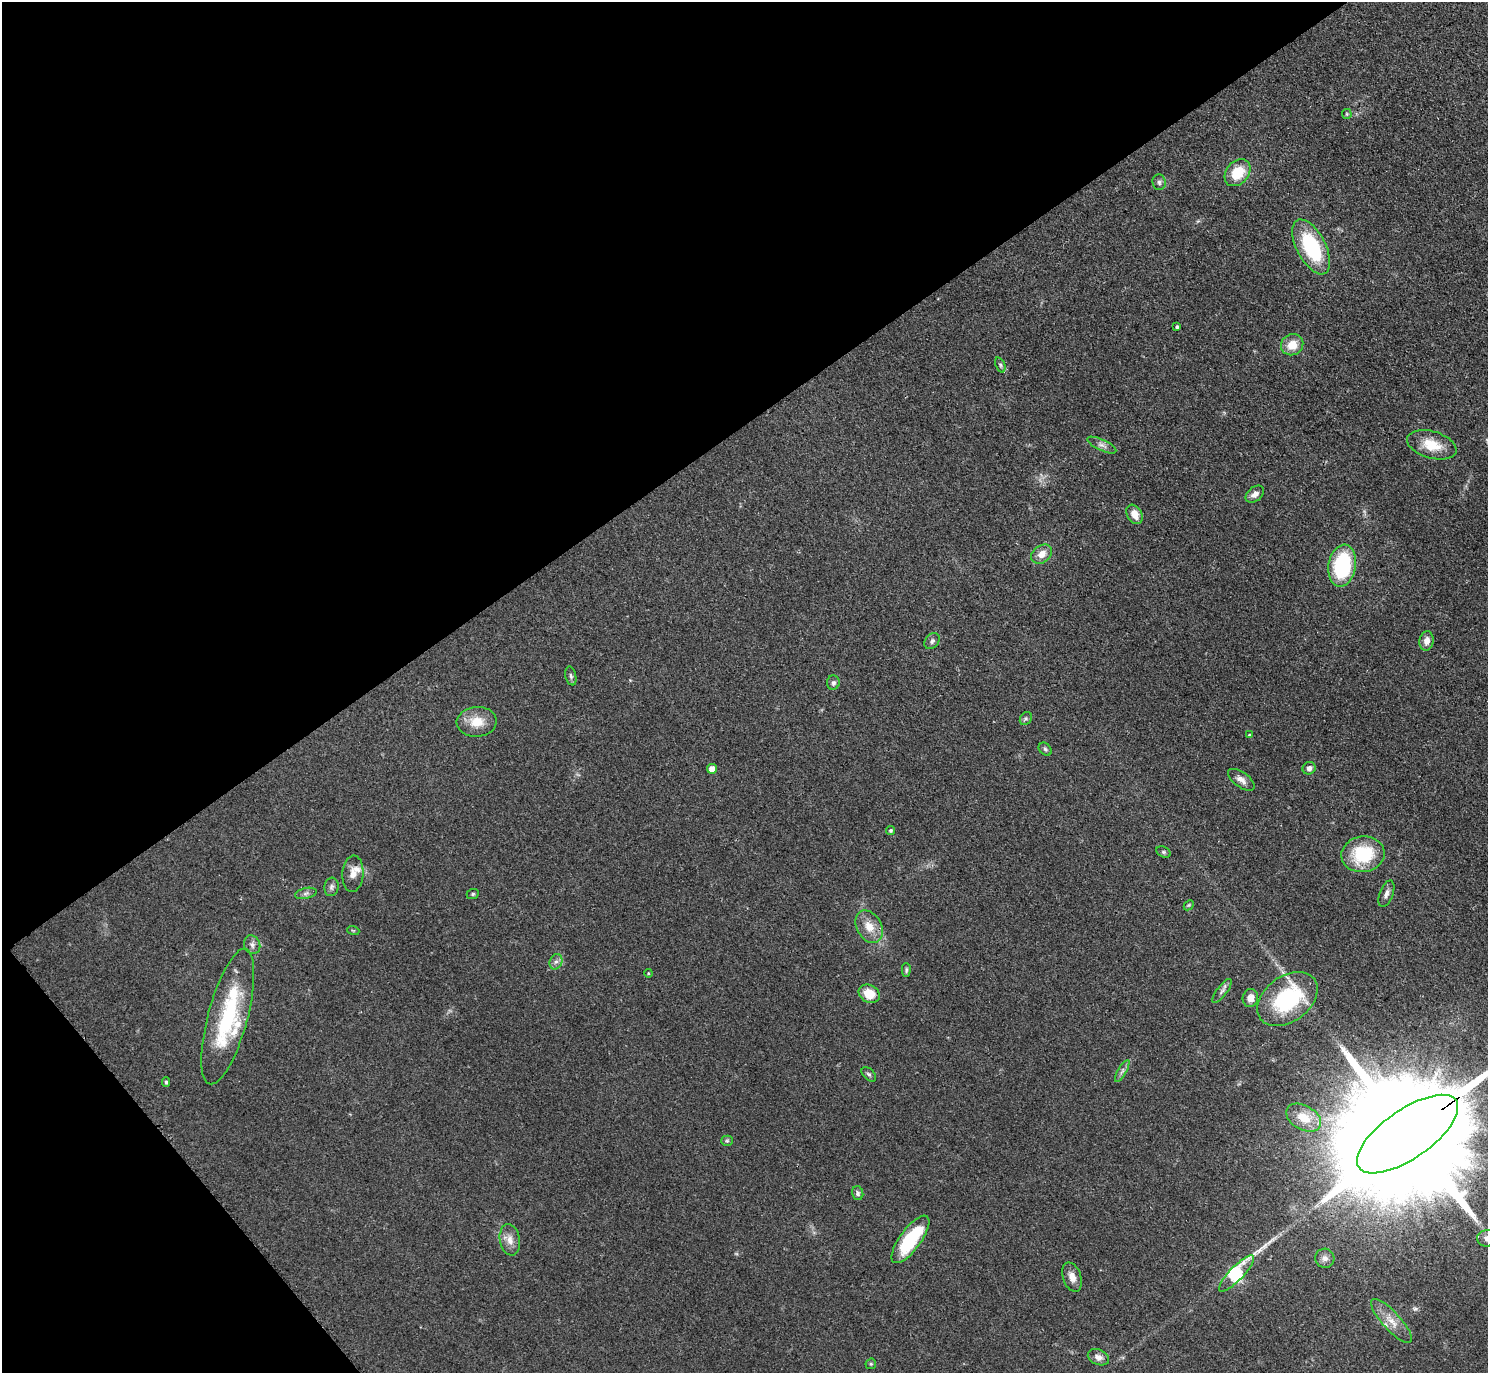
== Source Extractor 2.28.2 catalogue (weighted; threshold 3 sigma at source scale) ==
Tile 5 of 4 x 4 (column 1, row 2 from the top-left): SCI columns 13-1498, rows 2912-4282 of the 5962 x 5959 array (HDU 1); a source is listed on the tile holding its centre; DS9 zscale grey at full resolution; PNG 1490 x 1375 px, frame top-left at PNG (2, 2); each listed source drawn as its Kron ellipse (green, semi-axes under 4 px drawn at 4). Shown black and unused: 35% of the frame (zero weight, under 2 of 3 exposures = <1% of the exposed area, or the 3 px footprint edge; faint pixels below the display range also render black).
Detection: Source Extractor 2.28.2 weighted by HDU 2 'WHT'; one run over the whole footprint, this tile lists its part. Background 0.0783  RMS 0.0078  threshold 0.0353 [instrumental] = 3 sigma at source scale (4.5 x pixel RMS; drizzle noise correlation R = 1.50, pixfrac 1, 0.05/0.05 arcsec/px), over >= 5 px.
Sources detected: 62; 2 inside a brighter listed object's ellipse — not listed separately; the other 60 listed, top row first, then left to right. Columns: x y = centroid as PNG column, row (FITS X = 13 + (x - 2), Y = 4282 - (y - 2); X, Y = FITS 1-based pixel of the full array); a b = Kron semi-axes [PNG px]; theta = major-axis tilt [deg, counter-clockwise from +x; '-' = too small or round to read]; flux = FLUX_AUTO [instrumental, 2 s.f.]
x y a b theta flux
1347 114 5 5 - 1.1
1238 173 15 11 50 21
1159 182 8 7 - 2.3
1311 247 30 14 -62 64
1177 327 3 3 - 1.3
1292 345 11 10 - 12
1000 365 8 4 -69 1.5
1102 445 16 5 -25 3.8
1432 445 25 13 -16 18
1255 494 10 7 40 4.4
1134 514 10 7 -58 7.2
1042 554 11 8 35 8
1342 566 21 13 81 69
932 641 9 6 47 2.3
1426 641 9 7 80 5.1
571 676 9 5 -76 2
833 683 7 6 - 2.1
1026 718 7 5 55 1.6
477 722 20 15 5 15
1249 735 4 3 - 1.2
1045 749 7 5 -45 1.6
1309 768 7 6 - 3.8
712 769 5 5 - 9.1
1241 780 15 7 -36 5.1
891 830 5 4 - 1.3
1163 852 7 5 -27 1.5
1363 854 22 18 9 43
353 874 18 10 85 7.9
331 887 9 7 80 2.6
306 893 11 5 12 2.5
473 894 6 5 - 1.2
1386 894 14 6 69 3.5
1189 905 6 4 45 1.1
869 927 17 12 -61 12
353 930 6 4 -19 0.87
252 945 9 8 - 3.4
556 962 8 6 65 2.6
906 970 7 4 89 1.4
648 973 4 4 - 0.79
1222 991 14 5 53 2.8
869 994 11 8 -30 15
1250 998 9 8 - 6.9
1287 999 34 22 37 76
228 1017 70 20 75 79
1122 1071 12 4 60 2.8
869 1074 9 5 -44 1.8
166 1082 5 4 - 1.5
1304 1118 19 12 -30 14
1408 1134 59 24 35 60000
727 1141 5 5 - 1.2
858 1193 7 5 -77 2
1487 1238 9 8 - 5.6
910 1239 28 10 54 49
510 1240 16 10 -80 7.2
1325 1258 10 9 - 3.8
1236 1273 24 7 46 110
1072 1277 15 9 -71 6.6
1391 1321 29 9 -47 11
1098 1357 11 7 -22 4.7
871 1364 5 5 - 1.1
Overlapping masked pixels (flux is a lower limit): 1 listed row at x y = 1408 1134
Isophote crosses this tile's border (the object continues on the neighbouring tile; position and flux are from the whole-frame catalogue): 2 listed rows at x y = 1408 1134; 1487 1238